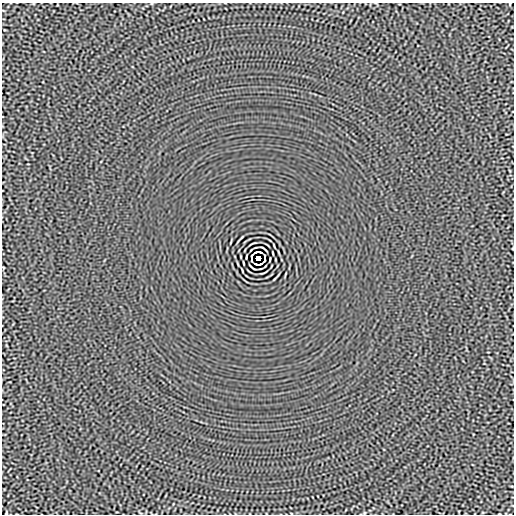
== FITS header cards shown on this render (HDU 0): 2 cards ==
NAXIS1  =                  512
NAXIS2  =                  512

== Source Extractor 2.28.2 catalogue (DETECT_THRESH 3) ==
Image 512 x 512 px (HDU 0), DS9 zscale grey, 1 PNG px = 1 image px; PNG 516 x 516 px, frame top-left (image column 1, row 512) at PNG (2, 3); no overlay
Background -3.57e-06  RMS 0.0015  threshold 0.00439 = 3 sigma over >= 5 px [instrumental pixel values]
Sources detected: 12; all 12 listed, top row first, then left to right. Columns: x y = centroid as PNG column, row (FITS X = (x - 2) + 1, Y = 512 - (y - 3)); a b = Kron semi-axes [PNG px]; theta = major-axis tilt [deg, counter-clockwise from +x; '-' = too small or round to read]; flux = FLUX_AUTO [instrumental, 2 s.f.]
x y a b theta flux
264 249 7 2 -40 0.11
256 252 5 2 - 0.085
251 256 4 2 - 0.078
265 256 4 2 - 0.08
258 258 4 4 - 3.7
251 260 3 2 - 0.084
265 260 4 2 - 0.079
243 263 4 2 - 0.082
256 264 4 2 - 0.083
260 264 5 2 - 0.087
252 267 7 2 -40 0.11
6 513 4 2 - 0.077
At the frame edge (FLAGS 8, measured only in part): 1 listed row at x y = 6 513